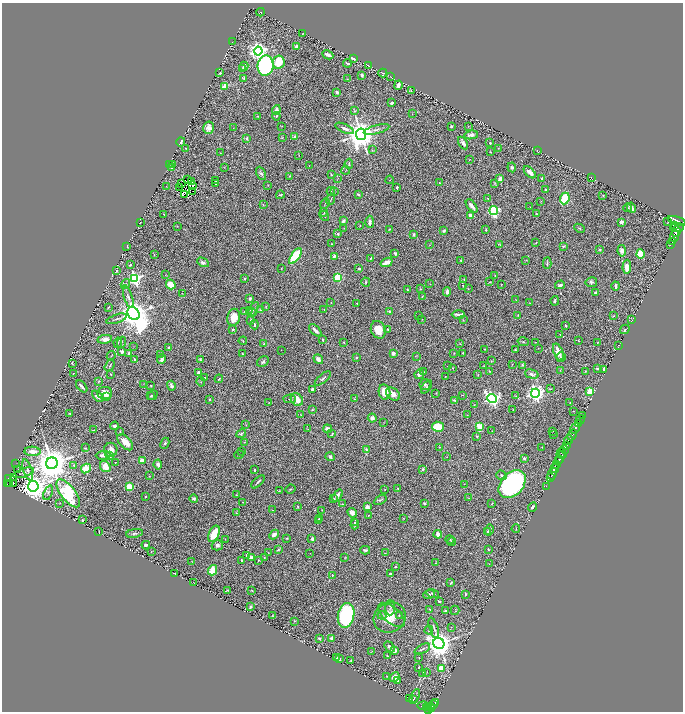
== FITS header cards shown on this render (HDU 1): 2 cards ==
NAXIS1  =                 1362
NAXIS2  =                 1419

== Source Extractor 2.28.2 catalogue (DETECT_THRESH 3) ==
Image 1362 x 1419 px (HDU 1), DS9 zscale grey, zoomed out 1/2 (1 PNG px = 2 x 2 image px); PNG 685 x 714 px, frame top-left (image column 2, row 1418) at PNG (2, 3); each listed source drawn as its Kron ellipse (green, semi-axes under 4 px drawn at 4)
Background 0.718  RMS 0.029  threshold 0.087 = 3 sigma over >= 5 px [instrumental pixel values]
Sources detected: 556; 47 cannot appear on this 1/2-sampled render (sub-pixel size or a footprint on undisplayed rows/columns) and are neither listed nor drawn; of the other 509, the 500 brightest by FLUX_AUTO listed and drawn (9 fainter detections omitted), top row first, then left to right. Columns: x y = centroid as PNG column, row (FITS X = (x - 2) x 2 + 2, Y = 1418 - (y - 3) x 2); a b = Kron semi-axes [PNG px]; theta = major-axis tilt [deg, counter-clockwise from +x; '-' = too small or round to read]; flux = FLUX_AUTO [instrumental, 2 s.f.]
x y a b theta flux
261 12 4 2 - 7.9
303 33 2 1 - 2.4
233 41 3 1 - 1.5
296 46 3 2 - 11
258 51 4 4 - 2900
328 55 6 2 -26 31
353 58 3 2 - 24
279 62 7 5 80 150
347 63 4 2 - 7.3
244 66 4 3 - 7.7
266 66 10 8 81 1500
369 66 3 1 - 2.1
243 68 3 2 - 3.5
220 73 2 2 - 8.3
383 73 4 2 - 3.6
362 75 4 3 - 13
391 77 2 1 - 1.6
244 78 3 2 - 5.2
347 79 3 2 - 3.1
398 85 4 3 - 35
225 86 4 3 - 92
411 90 3 1 - 3.3
337 92 3 2 - 13
392 103 3 2 - 16
276 110 5 3 - 33
355 111 4 4 - 6.3
412 113 3 1 - 2.2
258 116 2 2 - 2.6
276 116 4 2 - 3.6
282 126 3 2 - 2.7
468 126 3 2 - 3
451 127 2 2 - 14
209 128 6 5 - 34
233 128 2 2 - 1.6
345 128 10 3 -25 26
377 130 13 3 15 20
361 134 6 5 - 11000
471 135 7 4 10 32
295 137 2 2 - 62
247 138 2 2 - 11
282 138 3 2 - 4.7
181 142 4 2 - 10
463 143 7 3 -58 20
490 143 3 3 - 5.3
186 148 2 1 - 2.1
498 148 3 1 - 2.1
372 150 3 2 - 3.6
537 150 2 1 - 2.1
490 152 2 2 - 4.4
220 153 2 2 - 3.4
299 155 2 1 - 1.6
469 159 2 2 - 1.9
169 164 2 2 - 2.9
349 164 5 3 - 7.4
172 165 3 2 - 3.7
309 166 2 1 - 1.4
171 167 4 3 - 13
224 167 3 1 - 1.8
512 167 5 4 - 10
346 170 4 1 - 2.1
530 172 7 3 -44 32
261 173 7 3 -64 11
331 175 3 3 - 4.9
289 176 3 2 - 3.2
338 178 4 1 - 2.2
542 178 3 3 - 3.3
591 178 3 1 - 1.6
500 179 3 3 - 40
188 180 2 1 - 5.6
390 180 4 1 - 2.8
216 181 3 2 - 5.1
192 182 3 2 - 2.4
181 183 3 2 - 1.6
216 183 3 2 - 9.6
440 183 3 2 - 3.4
494 183 4 3 - 4.4
268 185 3 2 - 2.4
166 186 2 1 - 1.3
193 186 3 2 - 1.5
397 187 2 2 - 12
180 188 2 2 - 3.9
545 190 2 2 - 31
193 191 3 2 - 7.4
331 191 4 2 - 3.7
334 192 3 2 - 1.8
185 194 2 1 - 2.5
358 194 3 2 - 11
280 195 4 2 - 5.9
603 195 3 2 - 3.6
565 198 6 4 66 220
488 199 3 3 - 3.9
331 200 5 2 - 3.6
541 201 3 2 - 3.1
325 203 5 2 - 5.1
263 205 3 3 - 3.4
472 206 8 3 -51 33
530 207 2 2 - 2
627 208 4 3 - 6.2
631 208 5 3 - 46
494 210 4 4 - 710
324 212 4 2 - 4.2
537 213 2 2 - 2.6
164 214 2 2 - 2.8
324 216 5 3 - 10
470 216 3 2 - 41
343 221 4 2 - 15
677 221 9 4 -19 3700
140 222 2 1 - 2.5
370 222 6 3 -87 27
621 222 3 3 - 17
668 222 2 2 - 4.8
674 225 3 2 - 730
177 226 3 2 - 1.9
360 226 3 2 - 2.7
344 228 2 2 - 1.9
579 228 6 3 -26 5.4
677 228 7 4 3 3100
389 229 2 2 - 3.8
486 230 2 2 - 5.6
444 231 3 2 - 11
676 231 5 3 - 1700
338 234 2 2 - 26
413 235 4 3 - 8.5
675 236 6 2 67 1600
672 242 2 1 - 130
536 243 3 2 - 3.3
332 244 3 2 - 4.8
429 245 3 2 - 2.3
500 245 4 3 - 5.5
670 245 3 1 - 2.4
127 246 3 2 - 5.7
564 246 3 2 - 7.4
600 250 4 3 - 6.8
622 251 6 4 -82 24
395 253 4 2 - 9.4
640 254 4 4 - 98
154 255 3 2 - 2.9
295 256 9 4 55 290
334 256 3 3 - 13
371 258 4 2 - 5.6
461 260 3 2 - 8.4
526 260 2 2 - 3.9
203 262 6 4 -28 21
387 262 6 3 21 57
547 263 6 3 87 8.7
130 265 3 2 - 7.9
627 267 7 4 87 42
281 268 2 1 - 2.6
359 269 3 3 - 12
116 271 3 2 - 4.9
165 275 2 2 - 1.7
495 275 3 2 - 2.6
338 277 4 4 - 210
135 278 4 4 - 1400
245 279 3 3 - 4.5
464 279 3 2 - 3.5
366 282 5 3 - 5.8
489 282 2 1 - 2.8
591 282 6 5 - 14
125 284 5 3 - 5.7
430 284 2 1 - 1.4
171 285 5 4 - 94
501 285 2 1 - 2
560 285 5 3 - 14
463 286 2 2 - 3.2
616 286 4 2 - 19
407 289 2 2 - 3.7
421 289 3 2 - 2.2
468 289 2 2 - 2.9
447 292 5 3 - 18
182 293 2 1 - 1.4
596 293 3 2 - 16
128 297 11 3 -73 17
422 297 2 2 - 3.8
250 298 2 2 - 20
516 300 2 1 - 2.2
555 301 5 3 - 6.9
331 303 2 2 - 4.2
357 303 3 2 - 2.8
530 303 2 1 - 1.9
266 306 2 2 - 2.6
108 307 4 2 - 3.5
254 309 7 3 60 9.1
324 309 2 1 - 1.4
250 310 3 2 - 3.2
261 310 3 2 - 9.7
244 311 2 2 - 2.1
390 312 4 3 - 9.9
252 313 5 3 - 9
133 314 7 5 -56 11000
458 314 7 2 0 22
518 315 2 2 - 5.1
418 316 4 2 - 3.9
613 316 2 1 - 2.9
234 317 8 6 78 87
116 319 11 3 19 12
422 319 2 2 - 1.9
251 320 4 3 - 11
463 320 3 2 - 2.4
632 320 3 2 - 2.2
254 325 4 2 - 10
566 326 2 2 - 4.8
233 329 2 2 - 12
387 329 2 1 - 2.7
625 329 5 2 - 7.7
315 330 8 3 -45 23
378 330 9 7 -68 75
560 335 2 2 - 2.2
105 339 7 4 10 35
322 340 3 2 - 6.2
243 341 4 2 - 4
579 341 2 2 - 2.8
121 342 6 2 68 4.6
344 342 3 2 - 3.2
523 342 6 3 -14 7.9
535 342 2 1 - 1.5
118 343 5 2 - 5.4
597 343 2 2 - 2.9
264 344 2 2 - 8.3
460 344 3 2 - 2.4
134 346 2 2 - 1.5
618 346 3 1 - 1.8
169 347 3 2 - 4.3
538 348 2 1 - 1.4
485 349 2 2 - 4.1
281 350 2 1 - 1.3
515 350 3 2 - 4.3
122 351 3 3 - 18
558 352 9 4 -69 61
129 353 3 3 - 9.5
393 353 3 3 - 24
454 353 2 1 - 2.1
463 353 3 2 - 5.2
161 354 3 2 - 2.5
242 354 3 2 - 6.1
111 356 4 2 - 4.3
416 356 3 2 - 2.9
561 357 5 4 - 11
356 358 3 2 - 6.4
162 359 4 3 - 26
200 359 4 4 - 7.9
318 359 5 3 - 32
135 360 3 3 - 17
491 361 3 2 - 2.4
263 362 6 4 31 12
72 363 4 2 - 2.8
512 364 3 2 - 2.1
522 365 3 3 - 5
110 366 6 2 55 5.2
447 366 2 1 - 1.3
484 366 2 2 - 2.9
453 368 2 1 - 2.4
597 368 2 2 - 14
604 369 3 2 - 23
560 370 4 2 - 3.6
490 371 3 2 - 3.1
585 371 2 2 - 2.9
424 372 3 3 - 4.4
73 373 2 1 - 3.4
199 373 3 3 - 19
111 374 2 2 - 4.3
419 374 5 4 - 27
532 374 7 4 -15 19
478 375 3 2 - 2.9
445 376 2 2 - 2.2
205 377 2 2 - 2.3
323 378 10 3 40 11
219 379 4 2 - 4.5
99 381 4 2 - 3.9
201 382 5 2 - 4.2
143 384 3 2 - 2.1
151 385 2 2 - 4.8
425 385 5 5 - 9.5
82 386 7 2 -48 16
171 386 5 3 - 15
426 387 7 3 54 7.2
312 389 2 2 - 16
550 389 4 2 - 4
384 392 8 5 -78 79
590 392 3 3 - 240
105 393 7 6 - 75
436 393 3 2 - 2.1
535 393 4 4 - 2700
393 394 8 5 -39 36
152 395 5 2 - 6
463 395 2 2 - 2.1
98 396 6 4 -47 33
151 396 4 4 - 5.5
516 396 3 2 - 2.2
106 397 4 3 - 20
492 398 5 4 - 1700
210 399 3 3 - 5.3
289 399 6 2 -2 6.1
297 399 7 5 -52 62
354 399 2 2 - 3.4
454 400 3 3 - 7.9
269 402 2 1 - 2
570 403 2 2 - 2.7
474 405 2 2 - 2.1
312 410 4 2 - 4.2
513 410 3 2 - 2.8
573 411 3 2 - 2
70 414 2 2 - 5.4
301 415 3 2 - 1.8
467 415 2 2 - 1.8
582 415 2 1 - 12
372 418 4 4 - 25
580 420 4 1 - 51
384 423 2 1 - 1.6
578 423 3 1 - 78
246 425 4 2 - 3.6
115 426 4 3 - 12
479 426 4 3 - 150
438 427 6 5 - 160
575 428 5 2 - 1600
308 429 3 2 - 3.4
328 429 4 3 - 41
93 430 3 2 - 2.3
120 431 3 3 - 4.8
492 431 2 1 - 1.5
552 431 3 2 - 2
241 434 5 3 - 7.5
332 434 3 2 - 5.5
554 435 3 2 - 1.9
572 435 6 2 64 1100
477 436 2 2 - 10
569 440 4 2 - 450
125 442 10 5 -46 61
244 442 3 2 - 2.4
165 443 6 3 64 8.9
566 446 3 2 - 340
439 447 3 2 - 3.5
542 447 2 1 - 2
85 448 2 2 - 3.7
366 449 4 2 - 7.1
111 450 7 7 - 45
564 450 4 3 - 490
32 451 8 4 -4 52
242 451 4 2 - 3
561 453 5 3 - 1100
103 455 7 4 3 20
110 455 3 2 - 44
239 455 5 2 - 3
562 455 4 1 - 270
330 457 5 3 - 9.7
447 457 2 1 - 1.6
524 458 3 3 - 10
560 459 4 2 - 2300
142 460 3 3 - 71
559 461 2 2 - 880
115 462 3 2 - 2.5
52 463 6 5 - 19000
16 464 2 1 - 1.5
158 464 5 4 - 21
74 465 3 3 - 8
557 465 3 2 - 340
105 466 6 5 - 71
555 468 4 2 - 1500
86 469 5 4 - 89
423 469 3 3 - 6.2
18 470 3 2 - 2
28 470 11 4 -71 21
254 470 3 2 - 6.6
24 473 11 3 20 14
552 474 6 2 57 230
501 475 5 4 - 12
149 476 3 2 - 2.2
13 477 2 1 - 1.9
8 478 3 2 - 38
550 478 2 1 - 280
258 482 8 2 45 11
10 483 3 2 - 6.1
13 483 2 1 - 5.4
7 484 2 2 - 49
464 484 2 2 - 1.4
512 484 16 11 48 1700
33 486 5 5 - 8800
546 486 2 1 - 20
129 487 3 3 - 130
398 488 3 2 - 4.1
290 489 5 3 - 6.8
385 489 3 2 - 2.9
279 491 3 3 - 3.9
48 493 7 3 69 11
68 493 17 7 -52 700
236 495 3 2 - 2.7
337 495 7 4 55 25
145 497 2 1 - 2.8
469 498 3 2 - 3.4
194 499 4 4 - 11
334 499 3 3 - 4.9
380 500 7 3 30 8.2
242 502 2 2 - 2.2
60 503 2 1 - 1.4
492 503 4 2 - 2.7
342 504 4 3 - 5.3
424 504 2 2 - 8.4
297 506 4 2 - 5.4
367 507 3 3 - 33
533 507 5 3 - 11
272 510 3 2 - 1.9
322 510 3 2 - 2.7
236 513 3 2 - 3.3
352 513 5 4 - 25
369 515 2 1 - 2.7
320 518 3 3 - 8.7
403 518 3 2 - 2.8
83 520 2 2 - 5.3
319 521 4 2 - 9.7
355 522 4 3 - 5.9
355 524 5 4 - 16
516 529 4 1 - 3.2
489 530 6 3 74 16
99 531 2 1 - 2.5
488 531 3 2 - 7.3
134 533 8 4 9 14
214 534 9 5 65 130
438 534 4 3 - 33
274 535 5 4 - 37
287 538 3 3 - 5.3
225 539 2 2 - 4.5
312 539 3 2 - 14
450 539 4 2 - 5.2
451 542 4 4 - 6.5
146 545 4 2 - 12
217 545 5 5 - 17
278 550 4 3 - 6.4
365 550 5 4 - 10
488 550 2 2 - 5.3
151 552 2 2 - 2.8
268 553 2 1 - 1.5
310 553 2 1 - 1.8
385 553 2 1 - 1.8
247 555 4 3 - 8.5
251 557 4 3 - 22
264 557 3 3 - 3.8
345 558 3 2 - 3.2
241 560 2 2 - 5.4
259 560 3 2 - 3.8
192 561 3 2 - 1.7
436 563 3 2 - 2.7
489 564 2 1 - 1.7
395 566 3 3 - 6.3
212 570 5 3 - 120
174 573 2 1 - 1.8
390 574 3 3 - 8.9
332 575 2 2 - 5.5
194 583 2 2 - 2.1
451 583 3 2 - 8.1
227 590 2 2 - 2.8
251 590 2 1 - 2.2
433 593 6 3 -16 7.7
429 594 6 3 22 14
465 594 2 2 - 11
439 601 3 2 - 7.6
250 607 3 2 - 6.6
390 608 7 4 88 15
430 609 3 3 - 4
455 610 4 2 - 3.6
446 611 3 2 - 19
346 615 12 8 78 960
382 615 4 3 - 6.3
391 615 16 8 -40 63
272 616 2 1 - 2.8
399 616 2 2 - 2.8
390 617 16 14 33 100
295 621 4 2 - 3.5
451 627 3 2 - 1.3
434 628 11 3 -72 13
429 630 4 3 - 7.1
319 638 2 2 - 9.1
332 638 4 3 - 19
439 643 6 5 - 9600
389 647 6 3 -48 17
422 649 8 2 26 8.7
394 650 3 3 - 22
372 652 3 2 - 2.1
387 656 2 1 - 3.1
337 658 2 2 - 11
339 658 3 2 - 15
419 658 2 1 - 2.2
351 661 2 2 - 4.2
419 667 2 2 - 3.6
441 669 3 3 - 89
427 672 3 2 - 1.9
422 674 3 2 - 1.8
387 676 3 1 - 2.2
395 677 5 4 - 63
397 681 4 3 - 13
415 696 7 2 60 5.9
410 699 4 1 - 1.8
413 700 4 2 - 4
436 702 3 2 - 160
434 705 3 2 - 220
424 706 7 3 -8 130
431 706 2 2 - 140
427 707 2 1 - 42
428 707 2 1 - 64
428 709 2 2 - 150
432 709 3 2 - 370
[9 fainter detections neither listed nor drawn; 47 sub-pixel or undisplayed-footprint detections neither listed nor drawn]